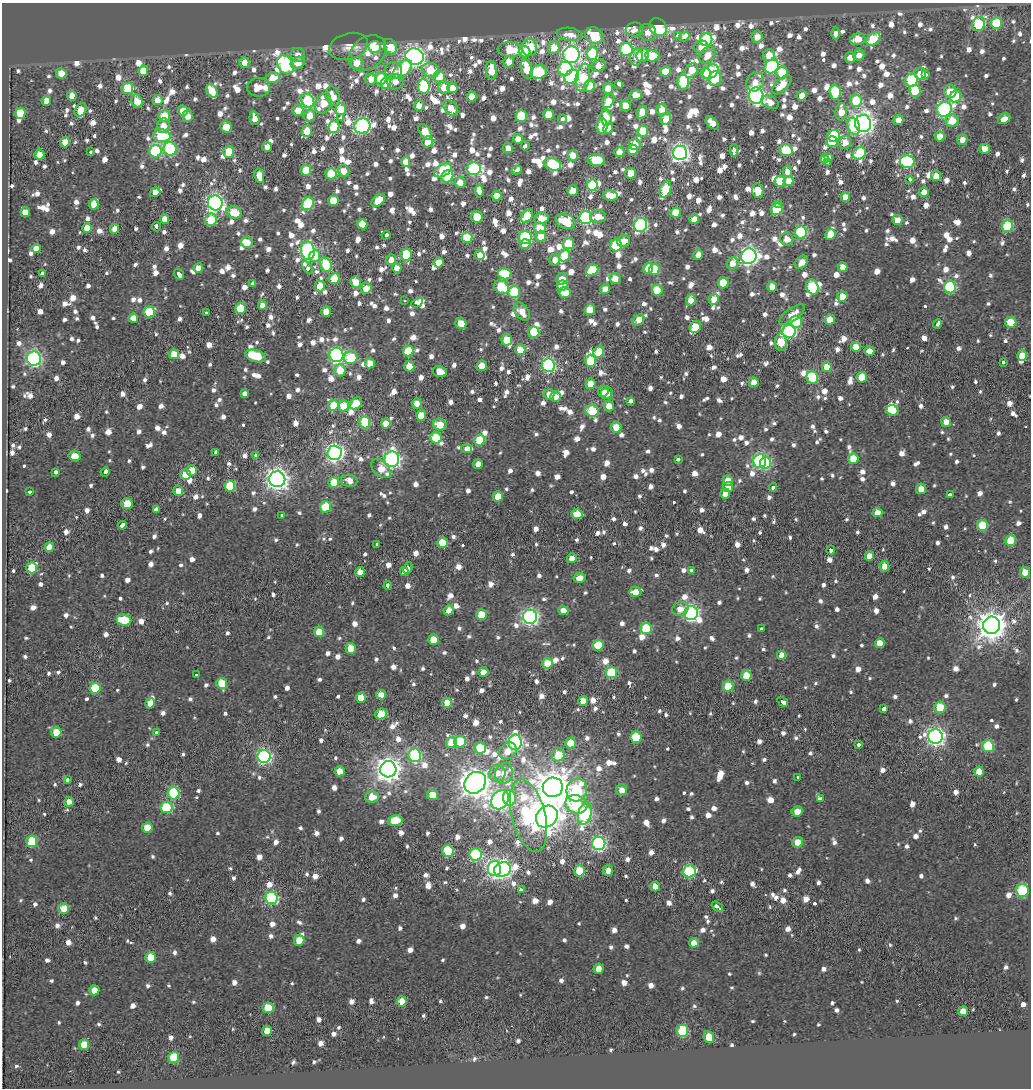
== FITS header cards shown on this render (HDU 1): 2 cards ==
NAXIS1  =                 1029
NAXIS2  =                 1086

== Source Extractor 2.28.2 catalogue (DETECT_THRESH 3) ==
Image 1029 x 1086 px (HDU 1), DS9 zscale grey, 1 PNG px = 1 image px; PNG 1033 x 1090 px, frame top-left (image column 1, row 1086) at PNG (2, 3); each listed source drawn as its Kron ellipse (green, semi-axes under 4 px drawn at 4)
Background -0.516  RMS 2.3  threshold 6.88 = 3 sigma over >= 5 px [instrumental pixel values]
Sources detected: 1780; of the 1780, the 500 brightest by FLUX_AUTO listed and drawn (1280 fainter detections omitted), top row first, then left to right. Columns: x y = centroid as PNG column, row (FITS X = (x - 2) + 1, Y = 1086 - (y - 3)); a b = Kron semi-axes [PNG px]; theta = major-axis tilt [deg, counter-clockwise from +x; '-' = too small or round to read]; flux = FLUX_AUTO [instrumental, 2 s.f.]
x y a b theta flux
996 23 6 5 - 11000
979 24 7 6 - 11000
658 27 9 8 - 12000
634 29 9 7 8 1800
648 32 8 8 - 1800
836 33 6 4 -90 1700
569 34 13 6 -8 2800
594 35 9 8 - 6900
677 36 4 3 - 2100
684 36 5 4 - 2700
757 37 6 5 - 1900
858 39 8 5 15 3000
873 39 8 5 42 7800
706 40 6 6 - 15000
348 46 20 13 16 2000
375 47 6 6 - 3000
390 47 8 6 -63 3800
530 47 9 7 83 6900
701 47 7 6 - 2100
554 48 6 6 - 2900
510 50 12 7 -5 5100
626 50 6 6 - 16000
525 52 5 5 - 5200
367 53 21 15 39 3300
592 54 6 6 - 11000
298 55 7 7 - 1700
571 55 8 8 - 64000
643 55 7 6 - 2500
707 55 10 7 56 2500
769 55 6 6 - 2500
859 55 6 5 - 1700
652 56 7 5 -4 5600
415 57 9 8 - 72000
636 57 9 6 81 1700
850 57 5 5 - 1800
244 62 5 5 - 2000
509 62 6 5 - 2400
298 63 7 6 - 2000
357 63 6 6 - 2900
285 65 10 7 -57 23000
598 66 7 6 - 2000
772 66 8 6 42 22000
403 69 11 6 46 7400
527 69 10 5 -77 4400
565 69 7 7 - 9600
393 70 9 8 - 1800
431 70 9 7 -17 4500
491 70 9 5 -87 3400
143 71 5 5 - 3000
665 71 5 5 - 3300
692 71 8 6 57 3200
539 72 8 7 - 10000
710 72 9 6 39 17000
706 73 6 5 - 6700
782 73 6 6 - 5400
61 74 5 5 - 3600
920 74 6 5 - 2300
925 75 3 3 - 3000
439 76 6 5 - 4100
572 77 8 6 35 27000
273 78 7 5 9 3400
583 78 14 7 79 7700
371 79 6 5 - 2100
381 79 6 5 - 7300
715 79 7 6 - 7700
911 80 6 6 - 11000
395 82 8 7 - 1600
683 82 7 6 - 12000
755 82 9 8 - 1800
386 83 5 5 - 3400
619 84 4 4 - 4100
782 85 12 6 45 3700
424 86 7 6 - 14000
589 86 5 5 - 5400
258 87 11 9 1 2300
444 87 6 5 - 3300
128 88 6 5 - 9800
452 88 5 5 - 2700
608 88 5 5 - 2300
212 91 7 5 -57 3900
915 91 6 5 - 6700
950 91 6 6 - 3200
835 92 7 5 -84 9500
635 95 6 5 - 2000
802 95 5 5 - 2100
72 96 5 4 - 1900
333 96 10 6 -67 2200
756 96 8 7 - 50000
472 97 5 5 - 2900
956 97 6 5 - 7200
158 100 5 5 - 2100
46 101 5 5 - 2700
137 101 7 5 -67 2800
308 101 7 6 - 25000
608 101 8 5 56 2600
856 101 6 6 - 6300
770 102 9 6 -25 1800
323 103 10 7 68 5300
419 106 5 5 - 2200
625 106 5 5 - 2700
451 108 9 6 -49 1800
341 109 6 5 - 4100
662 109 6 5 - 1700
80 110 7 5 56 1900
944 110 8 7 - 30000
183 111 5 5 - 1700
298 111 5 5 - 2800
642 112 6 5 - 2600
841 112 8 6 87 2700
20 113 5 5 - 5100
549 115 5 5 - 4800
164 116 6 5 - 5400
188 116 5 5 - 1900
309 116 6 5 - 2200
521 116 6 5 - 9400
606 117 8 6 -82 2200
254 118 7 4 -76 2100
341 118 4 3 - 2600
562 119 4 3 - 3000
666 119 6 5 - 3300
1004 119 6 5 - 1700
898 120 5 5 - 1900
952 121 6 6 - 3100
712 123 8 5 -44 2200
863 123 8 8 - 100000
163 126 7 6 - 1700
362 126 8 7 - 42000
602 126 7 5 85 6500
854 126 9 6 -73 7500
226 127 6 5 - 3700
334 127 6 5 - 10000
608 128 5 5 - 1900
307 131 6 5 - 3600
643 131 5 5 - 6800
425 132 9 5 -54 3800
162 136 9 6 -4 11000
834 136 6 6 - 10000
940 137 5 5 - 2800
518 139 5 4 - 1600
962 140 5 5 - 1800
65 142 5 4 - 2300
428 142 6 5 - 2800
832 142 5 5 - 4500
845 142 6 6 - 2100
635 144 6 5 - 2100
525 146 5 3 - 7500
267 147 5 4 - 1900
508 148 5 5 - 1700
170 149 7 6 - 16000
985 149 5 5 - 1700
633 150 5 5 - 3800
734 150 6 3 -89 2100
786 150 7 5 -18 6200
91 151 3 3 - 2100
155 151 6 6 - 16000
229 152 6 5 - 5200
619 152 5 5 - 2500
680 153 7 7 - 68000
860 153 7 6 - 8100
40 155 5 5 - 2400
573 156 5 5 - 3800
829 158 4 3 - 3700
824 159 4 4 - 1900
596 160 8 5 0 7800
406 162 5 4 - 1700
827 162 4 3 - 2300
907 162 7 6 - 20000
552 164 9 6 -20 11000
474 169 7 6 - 23000
306 170 5 5 - 4400
443 170 9 5 32 8900
517 170 5 4 - 6000
344 171 6 5 - 2200
787 171 5 4 - 1800
630 173 5 5 - 3000
331 174 5 5 - 6900
259 176 7 5 -81 2600
447 176 6 5 - 11000
936 176 5 5 - 1800
910 180 3 3 - 1600
780 181 5 5 - 5300
789 181 5 5 - 2500
460 182 5 5 - 2000
592 185 5 5 - 8200
665 189 8 5 69 9700
573 190 5 5 - 2800
479 191 6 3 -86 11000
758 191 7 5 -80 2900
155 192 5 4 - 1800
924 192 5 5 - 1700
496 196 5 5 - 3800
610 196 7 5 -11 2500
845 197 5 4 - 2100
378 200 8 5 40 3100
333 201 5 5 - 4100
215 203 7 7 - 63000
94 204 5 5 - 3100
308 204 7 5 61 12000
779 205 3 3 - 1800
777 209 6 5 - 9600
25 212 5 5 - 2200
234 212 8 5 -20 4700
676 213 5 5 - 5800
527 216 7 5 48 6200
477 217 6 5 - 6100
598 217 8 6 -1 2000
541 218 7 5 11 3300
586 218 6 6 - 25000
164 219 5 4 - 1800
694 219 5 4 - 2000
211 220 6 6 - 5600
897 220 5 5 - 2000
565 221 10 7 -24 5800
362 224 5 5 - 4300
641 225 7 6 - 29000
1007 226 6 5 - 13000
156 227 4 3 - 3300
87 228 5 5 - 2500
540 228 6 5 - 4400
115 229 5 4 - 2100
801 232 6 6 - 16000
830 234 5 5 - 3500
386 235 4 3 - 2200
541 236 5 5 - 5200
525 237 6 6 - 16000
467 238 5 5 - 7700
787 239 6 6 - 1800
624 241 6 6 - 1800
247 243 6 5 - 2700
525 244 5 5 - 2300
568 244 5 5 - 6400
616 245 6 6 - 10000
36 248 5 4 - 1600
308 251 9 7 -83 45000
406 255 6 5 - 9400
480 255 5 4 - 1600
698 255 5 4 - 1900
315 256 6 5 - 4500
565 256 6 5 - 6500
749 256 8 7 - 68000
391 260 5 5 - 1600
555 260 6 5 - 1700
439 262 5 5 - 2300
802 262 7 5 50 1800
732 263 6 5 - 1700
326 265 7 5 -66 7400
843 267 5 5 - 2000
198 268 5 4 - 1800
308 268 7 3 -52 2600
397 268 5 4 - 1800
648 268 5 5 - 3700
592 270 6 5 - 7900
654 270 5 5 - 7500
42 274 4 3 - 7500
179 274 6 3 -54 6200
505 274 7 5 -12 6500
615 278 5 5 - 2000
334 279 5 5 - 6200
562 279 6 5 - 2000
356 282 6 5 - 3000
723 283 5 5 - 6000
252 284 4 3 - 2800
320 286 5 5 - 2400
562 286 5 5 - 6600
501 287 8 6 -28 7700
772 287 5 5 - 2300
812 287 8 6 -63 9400
950 287 6 6 - 17000
366 288 6 5 - 1800
605 289 5 5 - 2500
657 290 5 5 - 4600
514 292 6 6 - 10000
565 292 6 5 - 3300
842 296 5 5 - 2900
714 299 5 5 - 2100
404 300 3 3 - 6000
691 300 6 5 - 2000
417 303 6 4 29 14000
262 305 5 4 - 2000
241 308 5 5 - 5900
590 310 5 5 - 3500
149 312 6 5 - 8400
326 312 5 5 - 3000
522 312 10 6 -54 2100
206 313 3 3 - 1800
792 315 15 6 36 2000
133 318 5 4 - 2400
638 320 6 5 - 2500
830 320 5 5 - 2500
796 322 6 6 - 8800
1011 322 6 5 - 4400
461 323 6 5 - 3600
937 324 5 3 - 2900
695 327 6 5 - 3600
789 331 7 6 - 31000
534 332 5 5 - 7800
507 340 5 5 - 4600
781 342 8 6 -89 3400
856 347 5 5 - 2400
520 350 5 5 - 3400
408 351 5 5 - 5100
869 351 5 5 - 2000
599 352 6 5 - 6400
174 354 5 5 - 2900
336 355 7 7 - 37000
255 356 11 5 -17 7800
1022 356 5 5 - 2900
34 358 7 7 - 41000
351 358 7 6 - 7200
590 361 6 5 - 8700
1003 362 3 3 - 1700
370 363 5 5 - 2200
548 365 7 6 - 27000
409 366 5 5 - 2300
482 366 5 5 - 3200
827 367 5 5 - 2700
340 370 6 5 - 3600
440 372 7 5 -13 2000
812 377 6 5 - 10000
862 377 5 5 - 3900
754 382 5 5 - 1800
590 384 5 5 - 3900
603 391 6 5 - 1900
244 393 4 3 - 2400
607 393 6 5 - 2100
549 394 5 5 - 1700
556 397 5 5 - 1700
630 401 4 3 - 3300
356 403 7 5 41 3900
417 404 5 5 - 2100
333 405 5 5 - 4500
343 406 5 5 - 3600
609 406 5 5 - 2300
892 410 6 5 - 3300
592 411 6 6 - 8500
421 416 5 5 - 3800
365 422 6 5 - 10000
946 422 5 5 - 1700
386 423 5 5 - 2000
440 425 7 6 - 2800
616 427 5 5 - 2600
436 438 6 5 - 7800
480 440 5 5 - 6200
467 449 5 4 - 7000
216 452 4 3 - 1800
335 453 7 7 - 67000
256 455 4 3 - 1900
75 456 6 5 - 2200
392 459 8 7 - 50000
678 459 3 3 - 2000
853 459 5 5 - 4700
760 461 7 6 - 27000
765 463 6 5 - 6700
478 464 5 4 - 1700
381 469 11 7 -43 3000
192 471 5 5 - 2600
56 472 3 3 - 3800
105 472 5 3 - 3400
185 475 5 5 - 2700
277 479 8 8 - 110000
349 481 8 6 -8 2000
728 481 5 5 - 2400
334 482 5 5 - 4700
230 486 5 5 - 7700
728 487 5 5 - 1900
773 487 4 3 - 1700
921 489 5 5 - 2100
30 491 3 3 - 1700
178 491 5 5 - 1900
725 494 5 5 - 1800
950 495 4 3 - 3800
498 496 5 5 - 2600
127 503 6 5 - 3500
326 507 5 5 - 8800
156 509 3 3 - 15000
877 512 5 4 - 2000
577 514 6 5 - 3000
282 516 3 3 - 1700
122 525 4 3 - 19000
982 526 5 5 - 6000
1011 541 5 5 - 7000
442 543 5 5 - 6200
376 544 3 3 - 2000
49 547 5 4 - 1700
831 550 4 3 - 4000
869 556 5 4 - 1700
572 558 5 5 - 1800
884 566 5 5 - 1900
32 568 5 5 - 5900
408 568 6 4 63 5100
692 570 3 3 - 2900
404 571 4 4 - 1900
360 572 5 4 - 1700
1025 572 5 5 - 2600
580 578 6 5 - 1800
388 586 4 3 - 2300
635 592 6 5 - 2300
680 609 8 6 16 1900
449 610 5 4 - 1600
563 610 5 4 - 1700
691 613 7 7 - 39000
481 615 5 5 - 4700
530 617 7 7 - 54000
124 620 7 5 -7 8900
991 625 9 8 - 210000
646 629 5 5 - 8200
761 629 3 3 - 2600
319 632 5 5 - 3200
433 640 5 5 - 3800
880 643 5 5 - 2100
598 645 5 5 - 5300
351 648 5 5 - 2800
782 655 5 5 - 2500
547 663 5 5 - 4400
483 672 5 4 - 1700
612 672 5 5 - 10000
196 675 3 3 - 2800
746 675 5 5 - 4000
222 683 5 5 - 4900
728 686 5 5 - 5200
95 688 5 5 - 8100
381 695 5 4 - 2100
361 698 5 5 - 3000
583 701 5 5 - 2400
783 702 6 3 -31 5800
150 703 5 5 - 1700
447 703 5 5 - 3600
940 707 6 5 - 5600
883 708 4 3 - 3100
381 714 6 5 - 4800
56 732 5 5 - 3800
156 732 3 3 - 1900
636 737 6 5 - 8200
935 737 7 7 - 70000
451 742 5 5 - 3000
460 742 6 5 - 9500
515 742 8 6 89 33000
570 743 5 5 - 3900
859 745 3 3 - 4000
988 746 6 6 - 10000
480 748 5 5 - 6900
508 751 10 7 38 2000
415 755 7 6 - 20000
558 755 6 6 - 3800
264 756 6 6 - 39000
388 769 8 8 - 140000
340 771 5 5 - 2300
979 771 5 5 - 2600
497 773 8 8 - 1700
504 773 10 8 73 2300
798 777 3 3 - 2100
67 779 4 3 - 3300
475 783 12 10 45 240000
553 787 10 9 - 340000
577 790 11 10 - 15000
622 790 5 5 - 1800
174 793 6 6 - 13000
432 795 5 5 - 2400
372 797 7 6 - 2400
510 798 8 6 -77 8500
820 799 4 3 - 12000
500 800 10 8 53 72000
69 802 5 4 - 1600
576 804 11 9 -23 11000
166 808 6 5 - 9300
797 811 5 5 - 2300
585 814 11 6 75 22000
528 816 37 17 -76 25000
547 817 12 10 47 190000
395 821 7 5 13 5300
147 827 5 5 - 3600
32 841 6 5 - 8700
798 842 5 5 - 2500
599 844 7 6 - 34000
448 851 6 5 - 10000
475 855 6 6 - 18000
494 868 7 6 - 44000
502 870 8 7 - 64000
608 870 5 5 - 1700
579 871 5 5 - 6300
689 871 6 6 - 18000
655 886 5 5 - 2000
521 890 4 3 - 1800
1023 891 6 6 - 16000
272 898 6 6 - 28000
717 907 6 3 -36 3000
64 908 5 5 - 4200
299 940 5 5 - 3400
694 943 5 4 - 2900
151 957 5 5 - 3500
599 969 5 5 - 1900
94 990 5 5 - 2300
402 1001 5 5 - 2900
268 1008 5 5 - 6100
963 1011 5 5 - 2600
267 1031 5 5 - 3000
683 1031 6 5 - 13000
709 1037 6 5 - 4200
84 1045 5 5 - 3200
174 1057 5 5 - 10000
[1280 fainter detections neither listed nor drawn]